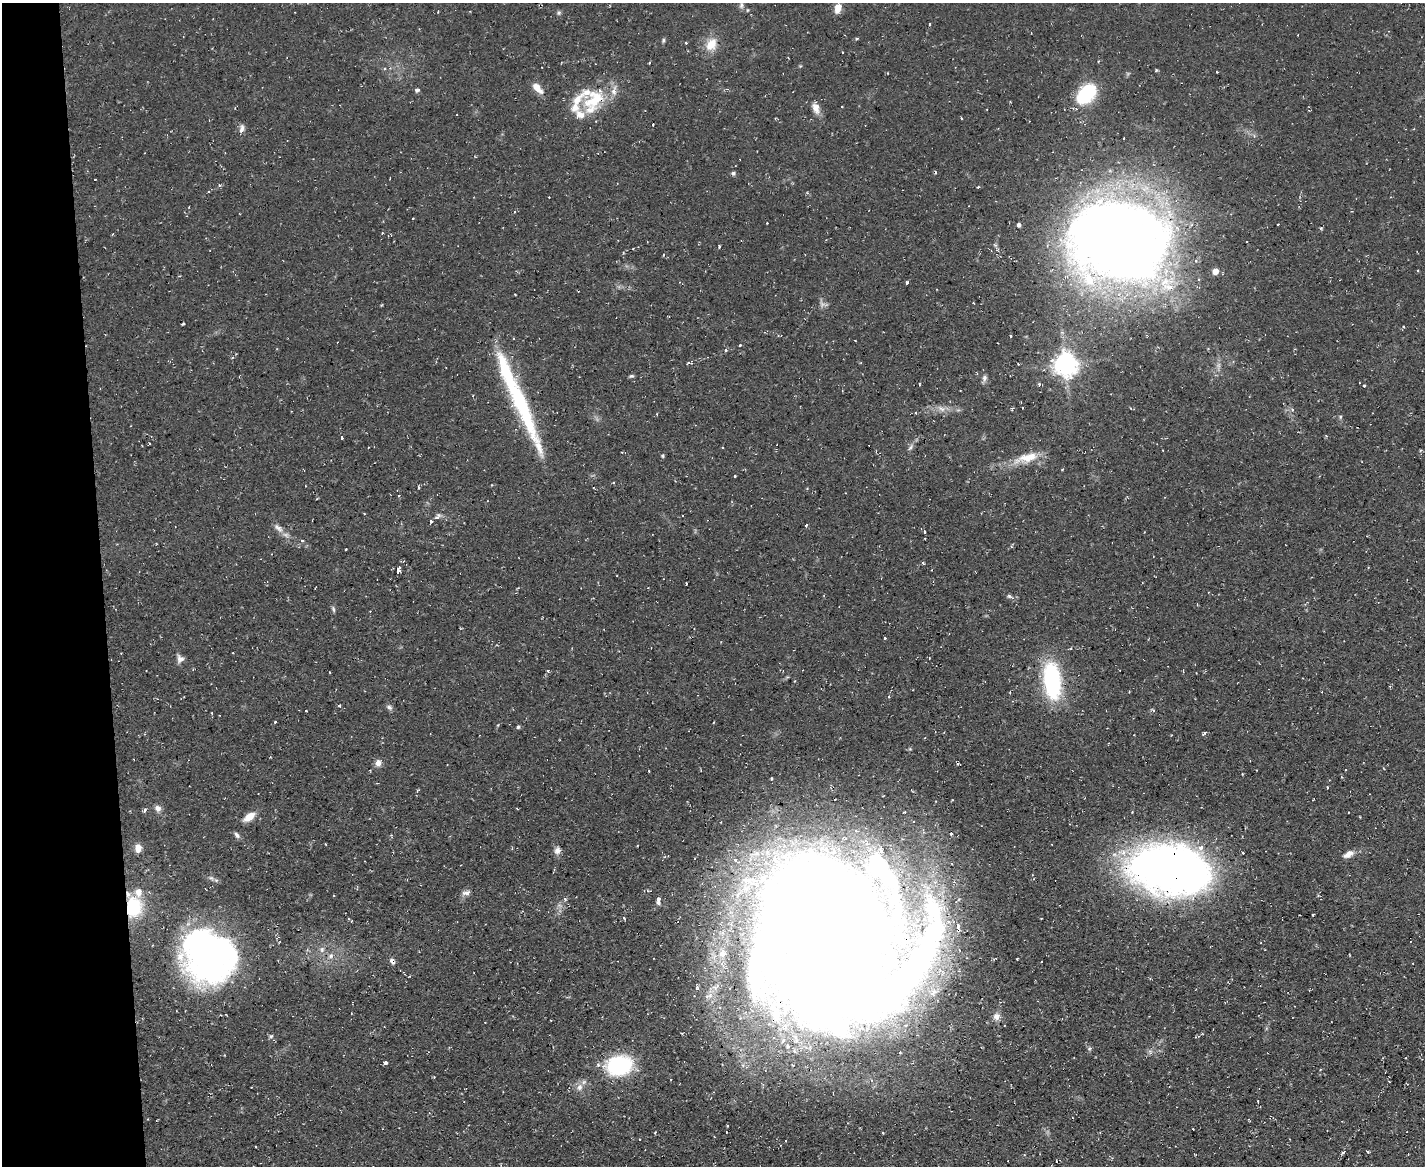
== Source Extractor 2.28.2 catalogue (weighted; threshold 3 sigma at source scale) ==
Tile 4 of 3 x 4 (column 1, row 2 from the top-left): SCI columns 126-1548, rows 2329-3492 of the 4627 x 4656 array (HDU 1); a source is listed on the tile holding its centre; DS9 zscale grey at full resolution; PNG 1427 x 1168 px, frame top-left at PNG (2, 3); no overlay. Shown black and unused: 7% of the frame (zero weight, under 2 of 3 exposures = <1% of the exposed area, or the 3 px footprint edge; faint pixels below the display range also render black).
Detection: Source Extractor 2.28.2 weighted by HDU 2 'WHT'; one run over the whole footprint, this tile lists its part. Background 0.0853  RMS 0.0072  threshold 0.0326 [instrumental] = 3 sigma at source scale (4.5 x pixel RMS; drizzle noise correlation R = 1.50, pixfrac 1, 0.05/0.05 arcsec/px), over >= 5 px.
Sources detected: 177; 2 too faint to see at this stretch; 4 inside a brighter object's white glare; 21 cosmic-ray / hot-pixel residue — not listed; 13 inside a brighter listed object's ellipse — not listed separately; the other 137 listed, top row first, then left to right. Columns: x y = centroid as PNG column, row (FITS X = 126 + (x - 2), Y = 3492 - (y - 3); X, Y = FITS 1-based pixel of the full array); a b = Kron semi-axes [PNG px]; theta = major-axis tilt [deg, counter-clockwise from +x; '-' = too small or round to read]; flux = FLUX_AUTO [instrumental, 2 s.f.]
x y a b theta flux
741 5 10 7 82 2.7
838 8 9 6 70 9.6
559 13 6 5 - 1.3
930 24 3 3 - 2.4
857 38 5 3 - 0.81
663 40 6 4 86 1.2
686 43 3 3 - 1.3
711 44 19 13 59 12
842 52 3 3 - 1.6
1098 61 4 3 - 0.64
649 63 3 3 - 1.4
800 66 4 4 - 0.73
1156 70 4 3 - 0.92
1217 72 2 2 - 0.69
537 88 14 7 -46 8.1
417 90 6 5 - 1.7
1086 94 22 14 45 52
593 98 35 30 -23 39
841 107 3 2 - 1.1
816 108 15 9 -66 6.1
961 118 3 2 - 1.2
241 128 11 7 82 3.1
733 173 6 5 - 1.5
390 178 3 2 - 0.6
95 179 3 2 - 0.77
219 185 4 3 - 0.88
978 187 3 3 - 1
514 212 4 2 - 0.56
413 218 3 2 - 0.42
767 223 2 2 - 0.7
1278 224 2 2 - 0.66
1019 225 4 4 - 2
1321 228 4 4 - 0.87
1118 241 83 64 -8 1100
719 247 4 3 - 1.9
663 255 3 3 - 1.8
1215 271 5 4 - 9
1417 271 3 3 - 0.73
1199 279 3 3 - 1.4
907 283 4 3 - 3.9
973 303 3 2 - 0.77
183 324 3 2 - 0.84
1404 327 4 3 - 0.73
1010 336 3 2 - 0.83
739 346 3 3 - 3.5
725 350 4 3 - 1.8
688 363 6 3 37 0.92
1065 364 8 8 - 660
631 376 6 5 - 1.2
984 378 10 6 82 2.5
919 384 3 2 - 1.1
1039 384 5 4 - 1.1
1364 385 3 3 - 0.98
520 402 111 15 -67 95
1022 407 3 2 - 1.4
941 409 13 7 -27 4.5
1340 417 5 5 - 1
342 438 3 3 - 2.9
368 447 3 2 - 0.66
910 447 10 5 56 2.4
1421 450 4 3 - 1
663 456 5 4 - 0.96
1027 458 37 11 15 17
1062 469 3 3 - 0.62
735 476 3 3 - 1.3
492 485 3 3 - 0.7
418 487 4 3 - 0.72
437 517 8 5 44 3.5
806 525 4 3 - 0.75
278 528 17 8 -42 5.2
924 532 4 3 - 1.4
925 538 3 2 - 0.86
302 541 4 4 - 1.1
346 549 3 2 - 0.73
1368 568 4 2 - 0.67
398 570 6 3 67 13
686 584 3 2 - 0.86
1010 596 9 5 -18 1.9
333 609 8 4 -76 1.5
885 638 3 2 - 1.3
121 653 3 2 - 0.52
180 659 11 9 -80 3.7
548 671 3 3 - 1.2
1052 681 34 15 -84 96
1129 691 3 3 - 1.6
339 706 4 4 - 1
389 707 9 6 -39 2.1
306 711 3 3 - 0.75
212 713 3 2 - 0.47
275 722 3 3 - 1.2
518 727 5 4 - 1.1
1204 733 5 3 - 1.6
378 763 9 8 - 4
958 764 4 3 - 0.96
1345 770 3 2 - 0.89
649 771 3 2 - 0.67
1327 787 3 2 - 0.54
417 791 6 3 71 0.92
1314 799 3 2 - 0.76
158 808 8 8 - 3.5
145 810 3 3 - 13
249 817 12 7 34 11
951 834 3 3 - 2.9
237 835 9 6 -49 2.3
138 848 8 7 - 6.8
557 850 10 8 85 3.7
1243 852 3 3 - 1
1348 854 14 8 28 5.1
1170 869 82 49 -11 470
211 878 7 5 -42 1.7
466 893 12 6 12 3.2
565 899 6 4 -46 1
658 900 5 3 - 6.4
133 907 20 15 -83 40
1313 915 3 3 - 1.5
624 918 5 3 - 0.81
957 926 4 3 - 5.7
826 940 132 129 -40 3500
322 950 9 5 64 2.6
211 954 51 48 41 290
331 956 8 8 - 3.5
392 961 9 6 -54 2.3
1413 963 2 2 - 0.63
996 1016 10 8 49 4.2
271 1036 6 6 - 1.4
1089 1048 7 6 - 1.5
900 1052 3 3 - 0.78
385 1063 4 3 - 4.5
619 1065 26 19 10 67
580 1087 11 8 70 4.5
1258 1101 3 3 - 1.2
1193 1129 3 2 - 0.58
655 1132 3 2 - 0.8
726 1132 2 2 - 0.8
786 1141 3 2 - 0.85
1343 1152 5 3 - 1.1
1368 1152 3 3 - 1.8
Overlapping masked pixels (flux is a lower limit): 6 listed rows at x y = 593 98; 1118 241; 1170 869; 133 907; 826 940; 392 961
Isophote crosses this tile's border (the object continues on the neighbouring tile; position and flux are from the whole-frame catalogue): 2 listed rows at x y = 741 5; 826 940